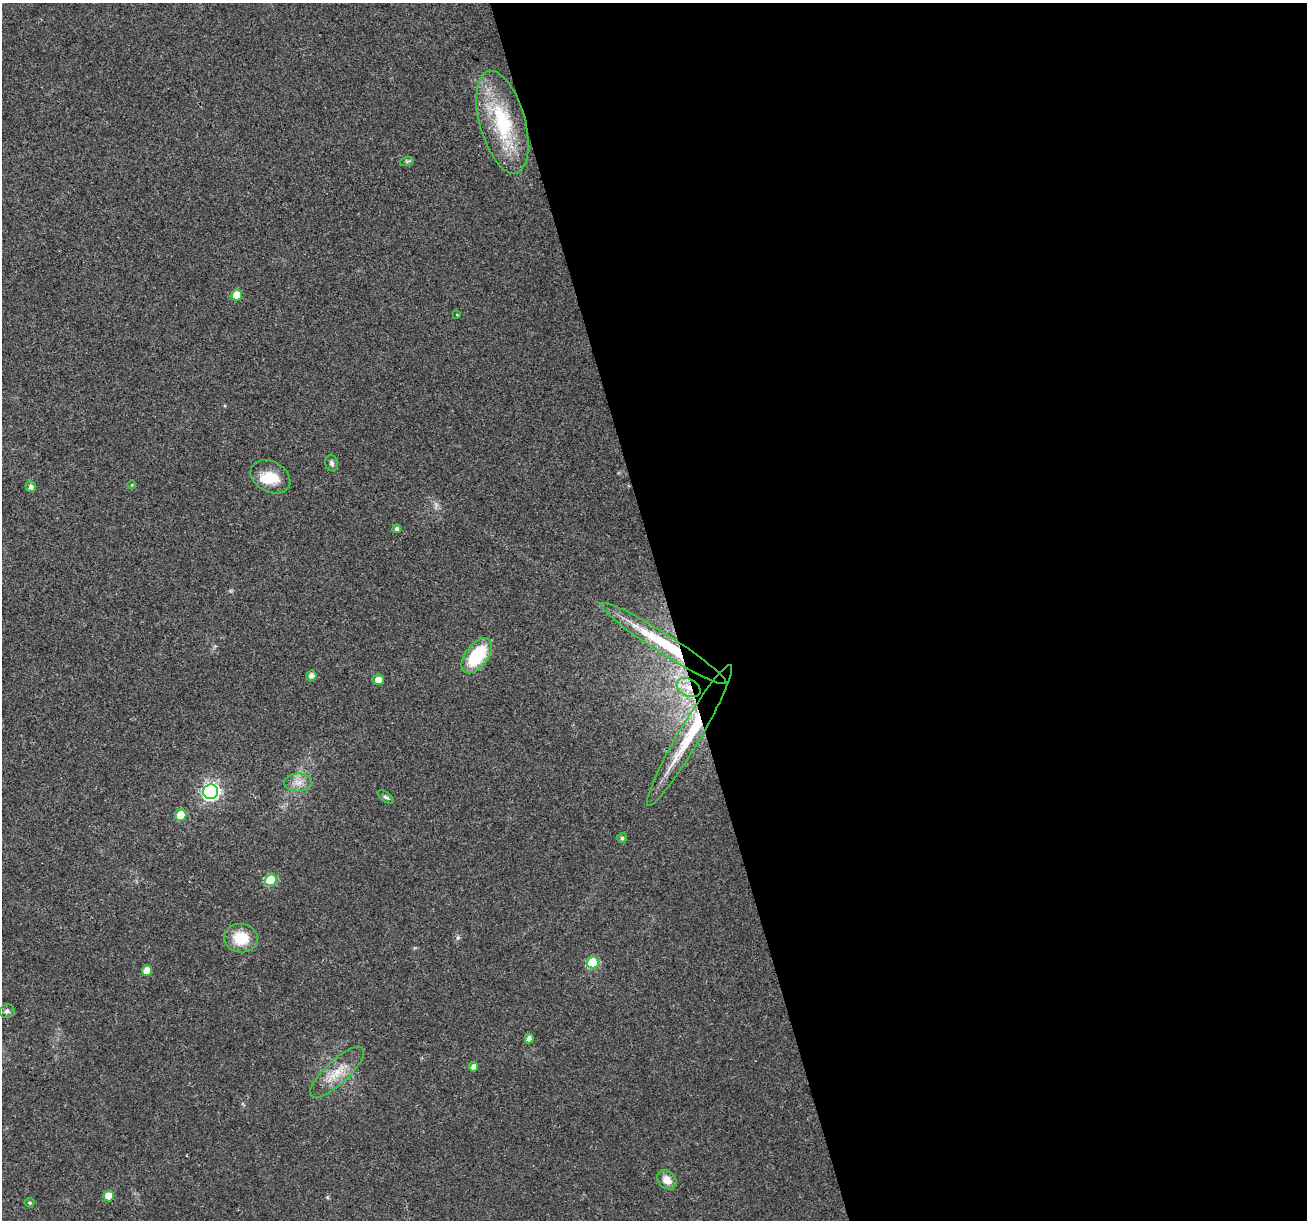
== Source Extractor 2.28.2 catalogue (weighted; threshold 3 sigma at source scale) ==
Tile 8 of 4 x 4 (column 4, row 2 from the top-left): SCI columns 3916-5220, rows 2539-3756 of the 5220 x 5027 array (HDU 1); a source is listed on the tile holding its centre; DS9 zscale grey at full resolution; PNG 1309 x 1222 px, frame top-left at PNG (2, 3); each listed source drawn as its Kron ellipse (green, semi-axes under 4 px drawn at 4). Shown black and unused: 49% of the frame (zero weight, under 3 of 4 exposures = <1% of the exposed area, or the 3 px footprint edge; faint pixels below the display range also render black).
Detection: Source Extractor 2.28.2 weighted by HDU 2 'WHT'; one run over the whole footprint, this tile lists its part. Background 0.0215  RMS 0.003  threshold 0.0133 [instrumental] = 3 sigma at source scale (4.5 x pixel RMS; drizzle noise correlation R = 1.50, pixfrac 1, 0.0396/0.0396 arcsec/px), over >= 5 px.
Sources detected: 32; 1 inside a brighter listed object's ellipse — not listed separately; the other 31 listed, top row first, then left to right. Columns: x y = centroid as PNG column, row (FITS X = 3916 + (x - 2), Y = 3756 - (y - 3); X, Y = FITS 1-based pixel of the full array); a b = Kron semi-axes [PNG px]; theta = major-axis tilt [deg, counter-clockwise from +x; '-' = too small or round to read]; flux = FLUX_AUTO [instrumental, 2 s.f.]
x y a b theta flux
502 122 53 23 -75 21
407 161 7 4 18 0.48
237 295 5 5 - 6.7
457 315 4 2 - 0.19
332 463 8 6 -76 0.79
270 477 21 15 -30 6.3
132 485 4 3 - 0.24
31 487 5 5 - 1.2
397 529 4 4 - 0.73
664 644 74 9 -33 18
477 656 20 11 53 16
312 676 5 5 - 1.4
378 680 5 5 - 2.8
688 688 13 8 -29 3.4
689 735 81 11 59 17
298 782 14 9 -1 2.6
211 792 7 7 - 95
386 797 9 4 -35 0.67
181 815 5 5 - 7.1
622 838 5 5 - 0.59
271 880 6 5 - 15
241 938 17 14 -7 8.2
593 963 6 6 - 19
147 971 5 5 - 4.1
7 1011 7 6 - 0.85
529 1038 5 4 - 1.4
473 1067 4 4 - 1.5
337 1072 35 12 43 6.5
667 1180 11 8 -47 3
109 1196 5 5 - 4.4
30 1203 5 4 - 0.43
Overlapping masked pixels (flux is a lower limit): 3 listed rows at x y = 664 644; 688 688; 689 735